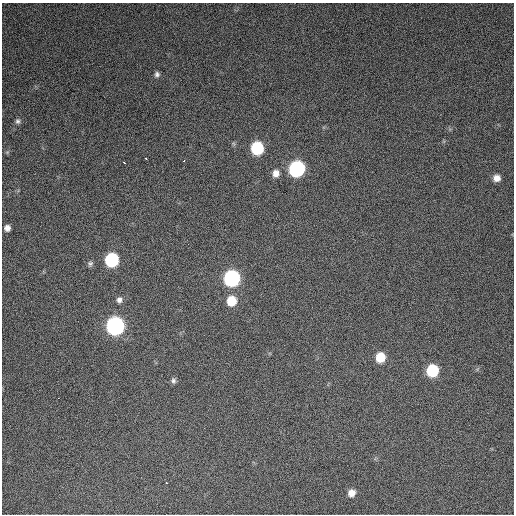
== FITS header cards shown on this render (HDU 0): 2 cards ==
NAXIS1  =                  512 / Axis length
NAXIS2  =                  512 / Axis length

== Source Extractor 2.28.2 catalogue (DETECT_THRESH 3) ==
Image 512 x 512 px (HDU 0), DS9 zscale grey, 1 PNG px = 1 image px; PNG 516 x 516 px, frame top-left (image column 1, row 512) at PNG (2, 3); no overlay
Background 1320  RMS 35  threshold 104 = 3 sigma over >= 5 px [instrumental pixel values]
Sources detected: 22; all 22 listed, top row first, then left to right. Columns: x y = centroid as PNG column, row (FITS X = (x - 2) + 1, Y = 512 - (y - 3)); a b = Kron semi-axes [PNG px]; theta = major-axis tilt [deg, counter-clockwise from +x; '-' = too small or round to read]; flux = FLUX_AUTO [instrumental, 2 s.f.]
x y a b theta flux
157 74 7 6 - 6600
18 121 8 6 -74 6100
257 148 8 8 - 190000
146 158 3 3 - 4600
184 160 3 2 - 3300
124 162 3 2 - 3600
297 169 9 8 - 540000
276 173 8 7 - 16000
497 178 7 7 - 17000
7 228 6 5 - 11000
112 260 8 8 - 260000
90 264 7 7 - 5800
232 278 9 8 - 590000
119 300 7 7 - 9400
231 301 8 8 - 57000
115 326 9 9 - 940000
380 357 8 7 - 56000
432 370 8 8 - 160000
173 381 7 6 - 6300
58 398 3 2 - 1800
166 483 3 3 - 24000
351 493 8 7 - 18000